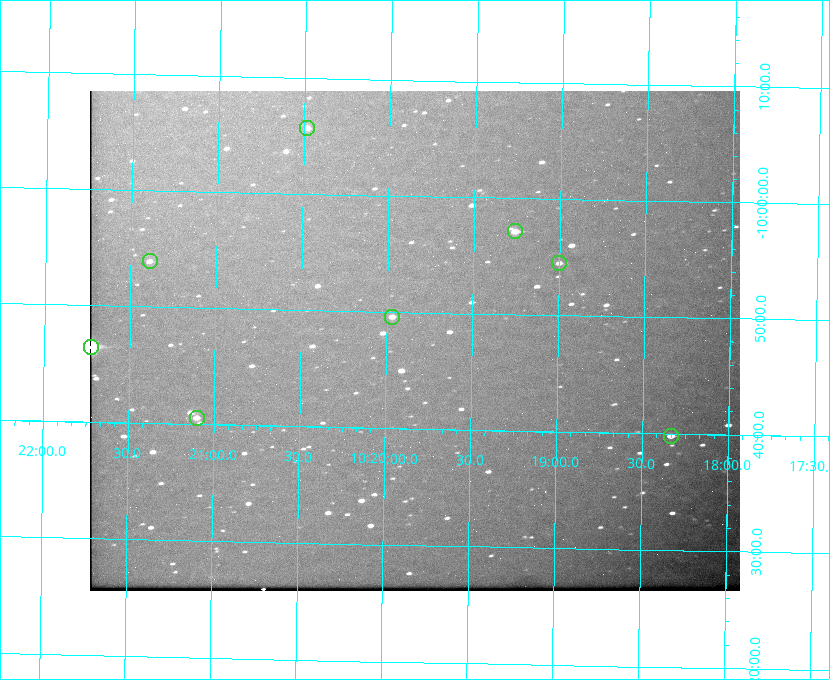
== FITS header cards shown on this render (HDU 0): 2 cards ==
NAXIS1  =                  650 / Width of table row in bytes
NAXIS2  =                  500 / Number of rows in table

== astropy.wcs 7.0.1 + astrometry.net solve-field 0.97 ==
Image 650 x 500 px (HDU 0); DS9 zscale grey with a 90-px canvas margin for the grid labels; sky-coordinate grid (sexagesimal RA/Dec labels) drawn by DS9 from the SOLVED WCS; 8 Tycho-2 reference stars matched to detected sources circled (green)
Header WCS: none
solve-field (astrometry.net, Tycho-2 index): SOLVED blind (the file carries no WCS)
Solved WCS: RA---TAN-SIP/DEC--TAN-SIP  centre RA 10:19:50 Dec -09:48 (154.96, -9.79 deg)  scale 5.17 arcsec/px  FOV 56.1' x 43.0'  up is +179 deg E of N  parity flipped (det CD > 0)
(file carries no celestial WCS; the grid is the blind solution)
Tycho-2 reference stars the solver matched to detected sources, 8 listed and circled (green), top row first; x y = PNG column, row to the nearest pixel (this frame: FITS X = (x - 90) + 1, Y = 500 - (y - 91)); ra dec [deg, ICRS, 3 dp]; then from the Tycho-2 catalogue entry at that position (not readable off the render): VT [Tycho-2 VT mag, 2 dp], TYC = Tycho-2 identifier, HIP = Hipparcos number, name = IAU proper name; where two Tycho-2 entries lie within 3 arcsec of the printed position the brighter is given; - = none
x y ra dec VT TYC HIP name
307 128 155.120 -10.095 10.96 5493-78-1 - -
515 231 154.815 -9.952 9.91 5490-258-1 50532 -
150 261 155.347 -9.899 11.51 5490-199-1 - -
559 263 154.750 -9.908 10.76 5490-212-1 - -
392 317 154.992 -9.826 10.90 5490-153-1 - -
91 347 155.431 -9.774 8.41 5490-124-1 50747 -
197 418 155.275 -9.676 10.79 5490-27-1 - -
671 436 154.583 -9.663 10.90 5490-13-1 - -